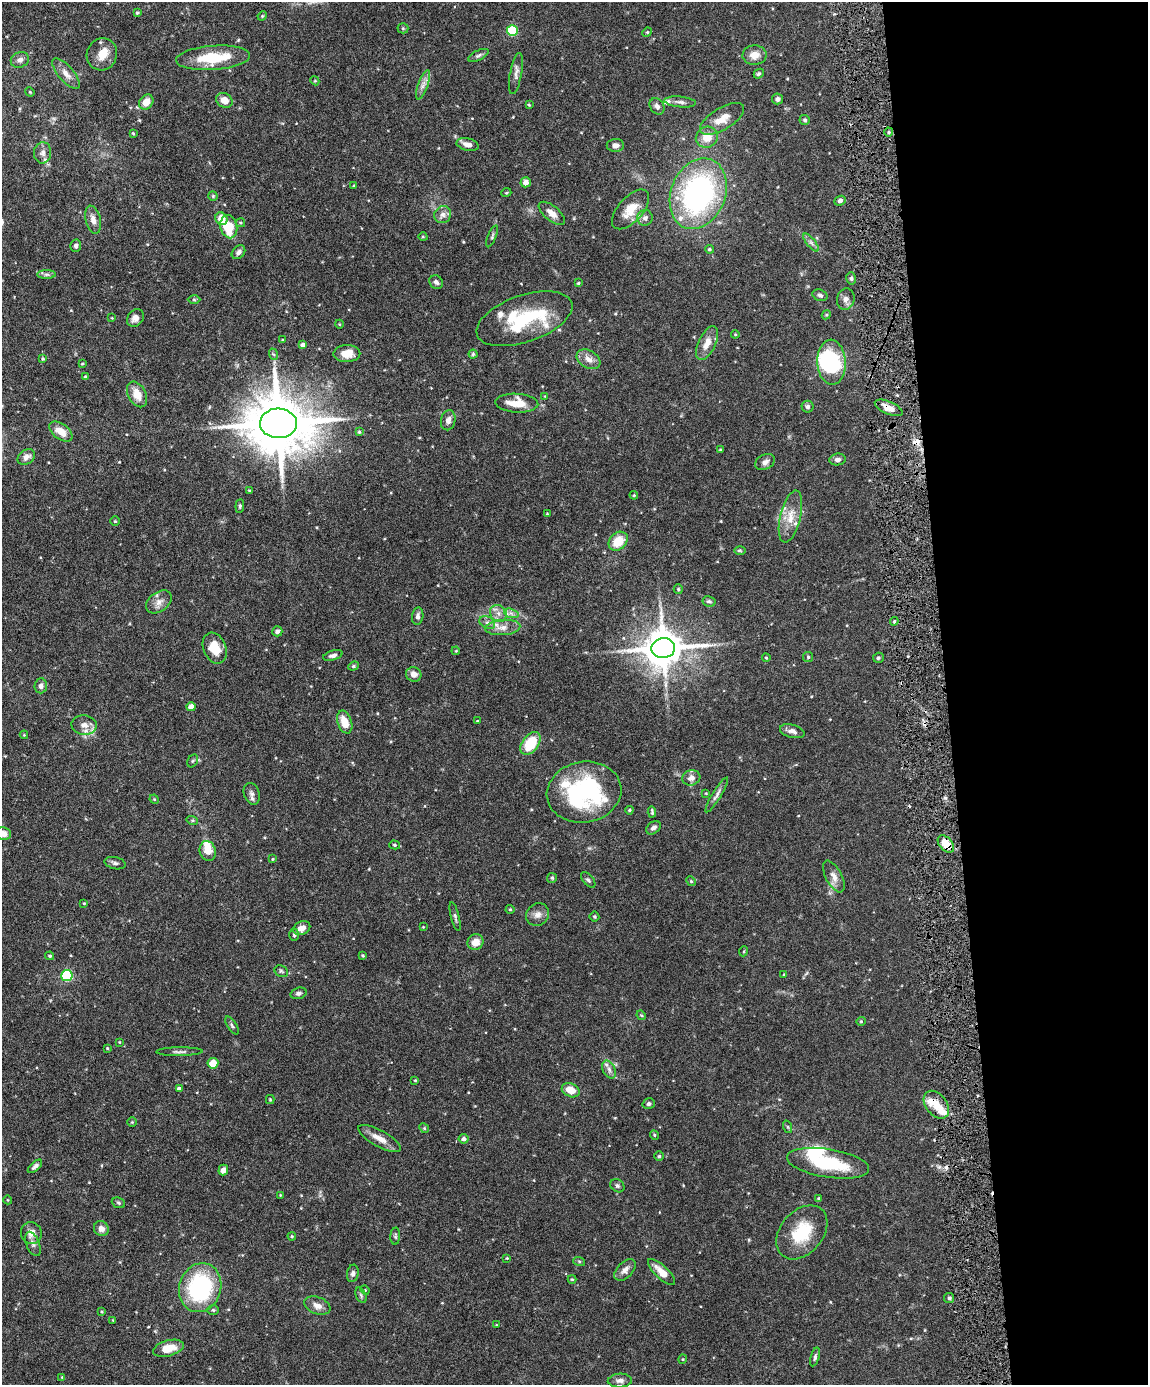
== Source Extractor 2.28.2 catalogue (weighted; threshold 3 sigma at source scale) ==
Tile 8 of 4 x 3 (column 4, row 2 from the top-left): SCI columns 3441-4586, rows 1621-3003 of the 4588 x 4517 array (HDU 1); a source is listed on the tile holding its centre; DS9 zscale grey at full resolution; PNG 1150 x 1387 px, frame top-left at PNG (2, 2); each listed source drawn as its Kron ellipse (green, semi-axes under 4 px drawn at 4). Shown black and unused: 18% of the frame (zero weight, under 4 of 8 exposures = <1% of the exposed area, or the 3 px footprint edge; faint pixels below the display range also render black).
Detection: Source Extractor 2.28.2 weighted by HDU 2 'WHT'; one run over the whole footprint, this tile lists its part. Background 0.0858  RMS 0.003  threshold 0.0122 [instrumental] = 3 sigma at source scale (4.09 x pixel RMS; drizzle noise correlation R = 1.36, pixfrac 0.8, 0.05/0.05 arcsec/px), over >= 5 px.
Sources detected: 231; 2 inside a brighter object's white glare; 3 cosmic-ray / hot-pixel residue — neither listed nor drawn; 12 inside a brighter listed object's ellipse — not listed separately; the other 214 listed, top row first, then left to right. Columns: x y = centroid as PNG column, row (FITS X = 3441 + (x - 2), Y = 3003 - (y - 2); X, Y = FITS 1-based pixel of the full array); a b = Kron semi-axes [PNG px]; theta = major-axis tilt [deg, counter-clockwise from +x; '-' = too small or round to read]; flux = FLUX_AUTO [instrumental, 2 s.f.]
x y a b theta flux
137 13 4 3 - 0.36
262 16 5 4 - 0.29
403 28 5 5 - 0.38
512 30 5 5 - 18
647 32 5 4 - 0.31
102 54 16 15 - 3.7
479 55 11 5 26 0.71
754 55 12 9 3 2.5
213 58 37 12 4 11
20 60 9 7 21 1.2
516 73 21 6 79 1.4
66 74 19 7 -49 2.3
759 74 5 4 - 0.48
315 81 4 3 - 0.24
423 85 15 5 70 1.4
30 92 5 4 - 0.26
777 99 5 5 - 0.93
224 100 8 7 - 2.7
146 102 8 6 52 2.8
680 102 16 5 -6 1.2
529 105 4 3 - 0.28
657 106 9 6 -54 1
722 119 25 11 31 3.9
805 120 5 5 - 0.48
889 132 4 4 - 0.37
133 133 4 3 - 0.26
707 137 11 10 - 3.5
468 145 11 6 -13 1.8
615 145 8 6 2 1.5
43 153 10 8 85 1.4
526 182 5 5 - 1.5
354 186 3 3 - 0.27
506 193 5 3 - 0.25
698 194 36 27 68 59
213 196 5 4 - 0.32
840 201 6 4 24 0.77
631 209 24 12 48 5.2
552 213 16 7 -40 2.3
443 215 9 8 - 1.3
645 218 8 8 - 1
221 219 7 5 -50 4
93 220 14 7 -76 1.8
240 223 5 3 - 0.34
229 227 11 8 -77 8.6
492 236 12 3 67 0.53
423 237 5 3 - 0.22
811 243 11 3 -50 0.69
76 246 6 5 - 0.77
709 249 4 4 - 0.44
238 252 8 5 45 0.98
46 274 9 4 0 0.68
851 278 6 5 - 0.56
436 282 7 6 - 0.85
578 283 3 3 - 0.31
820 295 8 5 -20 0.69
846 299 11 8 74 1.3
194 300 6 4 -1 0.4
826 315 5 3 - 0.28
112 318 4 2 - 0.18
135 318 9 7 50 1.5
524 319 50 23 19 18
339 324 4 3 - 0.21
735 334 4 4 - 0.23
282 340 3 3 - 0.24
707 343 18 8 65 3
302 345 4 4 - 1
273 354 6 4 -70 0.38
347 354 13 8 0 3
473 354 4 4 - 0.35
43 359 4 3 - 0.29
588 359 13 8 -30 2
832 362 22 14 -87 20
82 364 4 3 - 0.29
85 377 4 4 - 0.44
137 394 14 8 -62 3.8
545 396 3 3 - 0.17
517 403 21 9 -3 4.8
808 407 6 6 - 0.69
889 408 15 6 -23 2.5
448 420 10 7 79 1.3
278 423 18 15 -3 2100
61 431 13 7 -36 3.5
359 432 4 4 - 0.34
720 449 4 3 - 0.18
26 457 9 7 36 1.6
838 459 8 6 7 0.92
765 462 10 7 28 1.2
249 490 3 3 - 0.23
634 495 4 4 - 0.29
240 506 7 4 85 0.41
547 514 3 3 - 0.23
790 516 27 10 77 4.5
115 521 4 4 - 0.31
618 541 11 8 43 5.8
740 550 6 4 -2 0.34
678 589 5 4 - 0.33
709 601 7 5 -9 0.54
159 602 14 9 36 2
498 613 9 8 - 1.5
511 613 7 4 -19 0.82
418 616 9 5 81 0.83
894 621 4 4 - 0.39
487 623 8 6 -30 0.93
503 627 17 7 5 2.2
277 631 5 5 - 0.85
215 648 16 11 -67 5
663 648 12 10 6 830
456 651 4 3 - 0.22
333 655 10 5 16 0.93
808 657 5 5 - 0.4
766 658 4 3 - 0.29
878 658 5 5 - 0.44
353 666 5 4 - 0.35
414 674 8 7 - 1.5
41 686 7 6 - 1.1
191 707 4 4 - 2.4
477 721 3 2 - 0.21
345 722 12 7 -71 4.2
84 725 13 9 -4 2.1
792 731 13 6 -15 1.2
24 735 4 4 - 0.25
530 743 13 8 52 9
193 761 7 5 59 0.42
691 778 9 7 15 1.6
584 792 37 30 10 35
706 793 4 3 - 0.21
252 794 11 7 -71 1.1
717 795 20 4 59 1.1
154 799 5 4 - 0.3
629 810 4 3 - 0.37
652 812 6 3 -85 0.48
192 820 6 4 -18 0.34
653 828 8 5 39 0.97
3 834 8 6 -10 1.8
946 844 10 6 -49 5.4
395 845 5 4 - 0.41
208 851 10 8 -75 3.2
273 859 4 3 - 0.26
115 863 10 6 -13 0.85
834 877 17 8 -62 2
552 878 5 5 - 0.35
588 880 9 5 -49 0.59
691 881 5 4 - 0.34
84 903 4 3 - 0.25
510 909 4 4 - 0.3
538 915 12 10 39 1.8
455 917 15 4 -76 0.71
594 917 5 5 - 0.38
423 927 3 2 - 0.18
302 928 9 6 24 1.9
294 935 6 5 - 0.5
475 942 8 7 - 2.9
744 951 5 3 - 0.26
50 956 4 3 - 0.33
363 956 4 4 - 0.35
281 971 7 5 -28 0.46
67 975 5 5 - 25
784 975 3 3 - 0.29
298 993 8 5 17 0.73
641 1015 5 4 - 0.3
861 1021 4 4 - 0.29
232 1026 10 4 -57 0.56
119 1042 4 2 - 0.18
107 1048 4 3 - 0.28
179 1052 23 3 1 0.88
213 1063 5 5 - 4.2
609 1069 9 6 -63 1.1
415 1080 4 4 - 0.26
179 1089 4 4 - 0.93
571 1090 9 6 -24 3.5
270 1099 4 4 - 0.27
649 1104 6 5 - 0.62
936 1105 16 10 -52 3.3
132 1122 4 4 - 0.28
788 1127 6 4 -71 0.35
424 1128 5 4 - 0.3
654 1135 5 4 - 0.32
380 1138 24 8 -29 3.1
464 1139 5 5 - 0.95
659 1156 5 5 - 0.42
828 1163 41 14 -9 16
35 1166 9 4 42 0.87
223 1170 5 5 - 1.5
617 1186 7 6 - 0.64
280 1195 4 3 - 0.2
819 1198 4 3 - 0.42
8 1200 4 3 - 0.19
118 1203 7 5 -22 0.44
101 1229 8 7 - 1.5
802 1232 30 21 50 11
31 1233 11 10 - 2
292 1236 4 4 - 0.3
395 1236 8 5 86 0.47
33 1244 13 6 -69 1.1
507 1258 4 3 - 0.24
579 1261 6 4 -19 0.34
625 1270 13 7 46 1.4
662 1272 17 6 -44 3.1
353 1273 9 6 79 0.78
572 1279 4 4 - 0.3
200 1288 25 21 72 30
365 1290 5 4 - 0.3
361 1295 8 5 -66 0.55
949 1298 5 5 - 0.46
317 1306 13 8 -21 1.9
213 1310 6 5 - 0.44
102 1312 4 3 - 0.23
113 1320 3 3 - 0.18
496 1325 3 2 - 0.2
168 1348 16 8 15 4.2
815 1357 9 4 74 0.58
683 1359 4 4 - 0.27
62 1377 3 3 - 0.2
620 1381 12 7 3 1.2
Overlapping masked pixels (flux is a lower limit): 2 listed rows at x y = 889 408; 946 844
Isophote crosses this tile's border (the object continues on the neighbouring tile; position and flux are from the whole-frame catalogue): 1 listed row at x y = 3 834